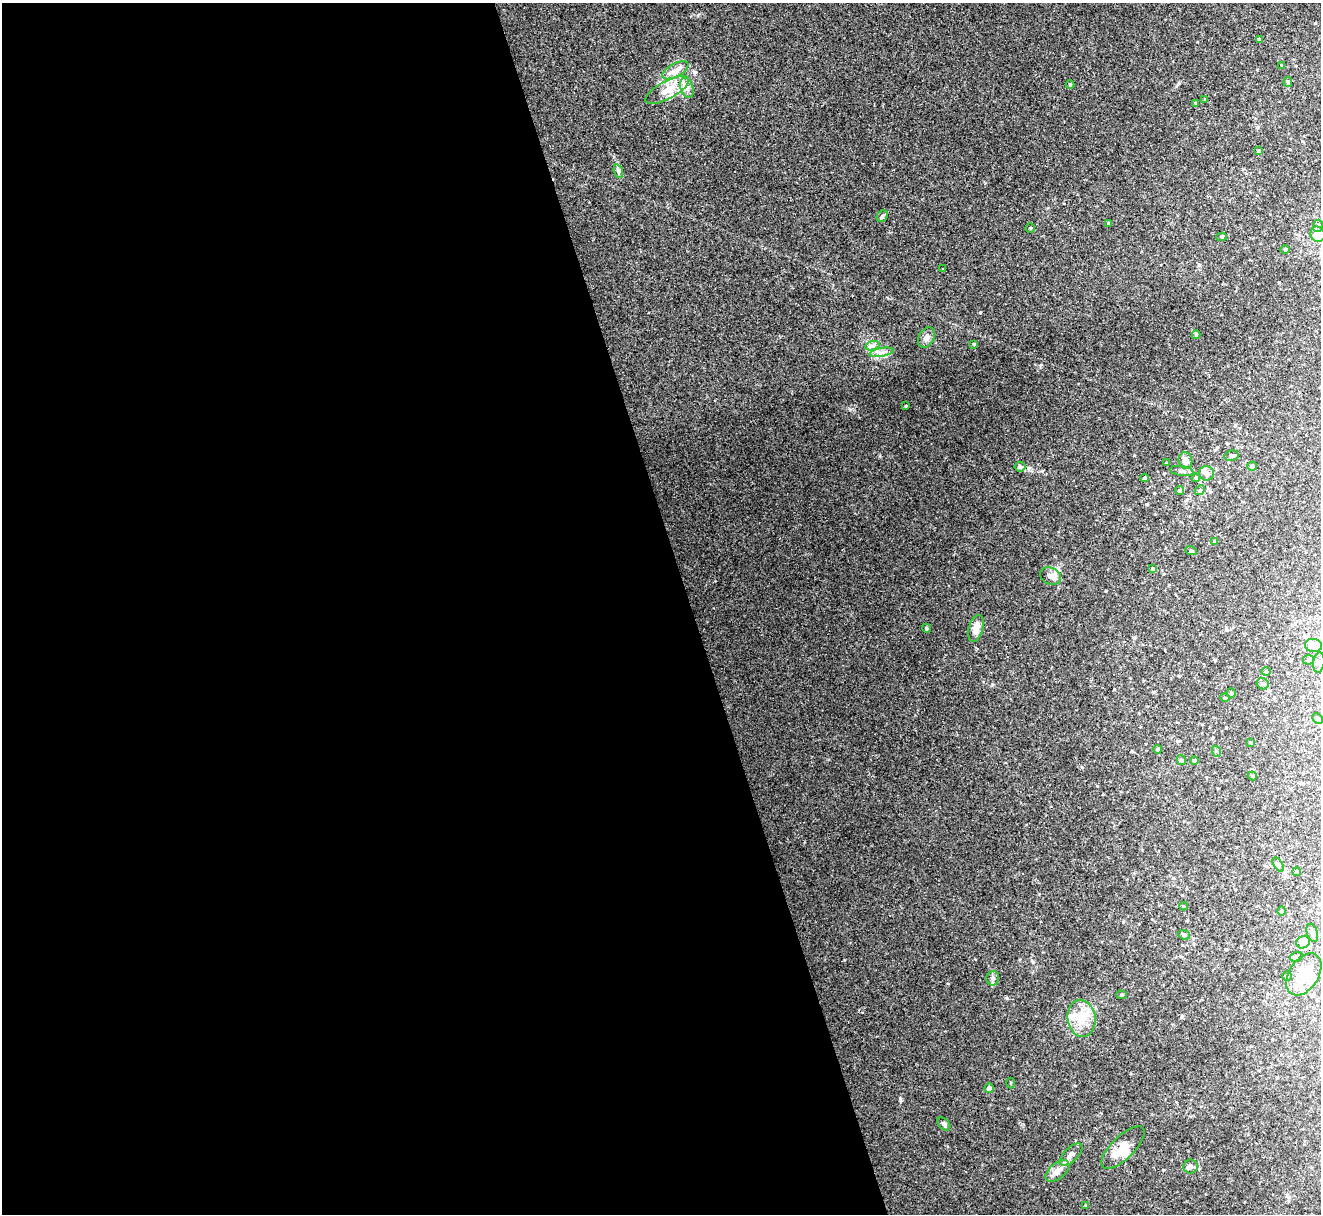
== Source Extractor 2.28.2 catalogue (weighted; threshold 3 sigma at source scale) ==
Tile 9 of 4 x 4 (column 1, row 3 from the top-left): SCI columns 1-1319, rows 1357-2568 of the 5276 x 5261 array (HDU 1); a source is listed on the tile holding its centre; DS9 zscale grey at full resolution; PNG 1323 x 1216 px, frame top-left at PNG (2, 3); each listed source drawn as its Kron ellipse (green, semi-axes under 4 px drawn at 4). Shown black and unused: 52% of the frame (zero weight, under 3 of 4 exposures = <1% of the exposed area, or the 3 px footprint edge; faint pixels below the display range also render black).
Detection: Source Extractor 2.28.2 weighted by HDU 2 'WHT'; one run over the whole footprint, this tile lists its part. Background 0.0572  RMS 0.0054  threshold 0.0245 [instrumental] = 3 sigma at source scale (4.5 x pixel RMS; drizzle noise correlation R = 1.50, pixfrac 1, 0.05/0.05 arcsec/px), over >= 5 px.
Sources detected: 86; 2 inside a brighter object's white glare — neither listed nor drawn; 7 inside a brighter listed object's ellipse — not listed separately; the other 77 listed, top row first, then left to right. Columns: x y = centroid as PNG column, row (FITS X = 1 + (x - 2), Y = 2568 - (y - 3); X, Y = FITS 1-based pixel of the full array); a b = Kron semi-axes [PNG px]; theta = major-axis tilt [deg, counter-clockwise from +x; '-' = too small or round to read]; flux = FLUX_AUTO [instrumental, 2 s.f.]
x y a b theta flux
1260 39 3 3 - 1.4
1282 65 4 3 - 0.55
675 70 14 6 28 3.5
1288 82 5 4 - 0.7
1070 85 4 4 - 0.6
687 88 10 6 -71 2.5
667 90 24 9 28 8.9
1205 99 3 2 - 0.49
1195 103 4 3 - 0.5
1258 151 3 3 - 0.7
618 171 7 4 -72 1.1
882 216 6 5 - 1
1108 223 4 4 - 0.8
1318 226 6 5 - 1.2
1030 228 4 4 - 0.68
1318 234 8 7 - 6
1222 237 5 4 - 0.78
1285 250 4 3 - 0.48
943 269 4 3 - 0.43
1196 335 4 4 - 0.81
926 337 11 7 61 2.4
974 344 3 3 - 0.53
872 346 7 4 18 1.5
882 352 12 3 10 1.8
906 406 3 2 - 0.39
1231 456 7 5 15 1.1
1185 461 8 6 -75 4.6
1166 463 4 3 - 0.43
1252 466 5 4 - 1.1
1020 467 5 5 - 0.82
1182 471 12 5 -8 1.3
1206 473 7 7 - 1.9
1144 478 4 3 - 0.95
1196 478 4 3 - 0.57
1200 490 5 4 - 0.87
1180 491 4 4 - 1
1215 541 4 4 - 1.4
1191 551 5 3 - 0.61
1152 568 4 3 - 0.6
1050 576 11 8 -24 2.7
926 628 5 3 - 0.58
976 628 14 7 75 4.9
1313 646 8 6 -5 5.3
1308 660 5 4 - 1.2
1319 662 10 5 84 1.8
1266 671 4 3 - 0.44
1263 684 6 5 - 1.3
1231 693 4 4 - 0.59
1225 698 5 3 - 0.54
1317 719 6 5 - 0.85
1250 742 3 3 - 0.35
1157 749 4 4 - 0.79
1216 751 5 3 - 0.76
1181 760 5 4 - 0.67
1194 760 4 4 - 0.84
1252 776 4 4 - 0.56
1278 865 8 4 -56 0.96
1297 872 4 4 - 1.2
1183 906 4 3 - 0.49
1282 911 5 3 - 0.53
1312 933 9 5 -73 1.4
1184 935 6 4 -21 1.2
1303 942 7 6 - 5.3
1296 957 6 5 - 1.6
1304 974 23 14 57 14
1287 976 4 4 - 0.67
993 978 7 6 - 1.5
1121 995 5 4 - 0.74
1082 1018 18 14 -82 10
1011 1083 5 3 - 0.54
989 1088 5 4 - 1.9
944 1124 8 5 -46 1.5
1123 1147 28 11 44 8.4
1071 1154 14 7 44 2.9
1191 1166 7 7 - 1.6
1057 1171 14 7 39 3.5
1086 1206 4 3 - 0.8
Isophote crosses this tile's border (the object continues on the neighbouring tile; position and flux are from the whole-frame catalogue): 1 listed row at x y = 1318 234
Unlisted compact peaks at least as high as the median listed source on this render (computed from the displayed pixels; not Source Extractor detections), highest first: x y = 900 1098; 850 410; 992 685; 1082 767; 1007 998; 1028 468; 698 15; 1033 962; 948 983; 1041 365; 1134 638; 1106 591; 1179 83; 1039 894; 1147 504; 1182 1016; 1134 455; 1279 282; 888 298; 1123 922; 1103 794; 1075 1086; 1199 265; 977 649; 1258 127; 1179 676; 1019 959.